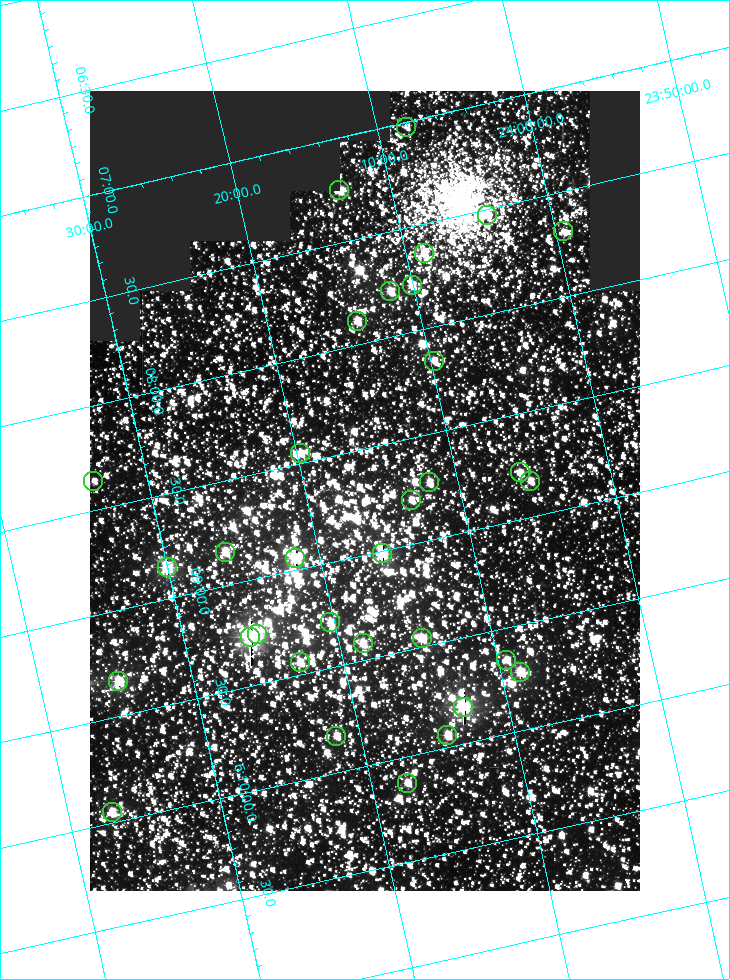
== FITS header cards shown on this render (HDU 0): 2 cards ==
NAXIS1  =                  550
NAXIS2  =                  800

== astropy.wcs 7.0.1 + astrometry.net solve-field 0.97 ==
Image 550 x 800 px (HDU 0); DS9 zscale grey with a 90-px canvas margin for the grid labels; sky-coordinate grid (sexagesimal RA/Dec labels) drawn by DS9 from the SOLVED WCS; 33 Tycho-2 reference stars matched to detected sources circled (green)
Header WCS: RA---TAN/DEC--TAN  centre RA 06:08:42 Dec +24:16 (92.17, +24.27 deg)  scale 3.98 arcsec/px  FOV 36.4' x 53.0'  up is -103 deg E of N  parity normal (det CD < 0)
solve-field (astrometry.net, Tycho-2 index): VERIFIED the header's WCS against the Tycho-2 star catalogue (verified at 3 index scales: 18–32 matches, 0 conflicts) and refined it, rather than solving blind
Solved WCS: RA---TAN-SIP/DEC--TAN-SIP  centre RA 06:08:42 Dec +24:16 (92.17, +24.27 deg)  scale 3.98 arcsec/px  FOV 36.5' x 53.0'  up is -103 deg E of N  parity normal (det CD < 0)
The solver's refit moves the header's centre by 0.21 arcsec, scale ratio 1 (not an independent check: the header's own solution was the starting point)
Tycho-2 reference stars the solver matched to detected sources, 33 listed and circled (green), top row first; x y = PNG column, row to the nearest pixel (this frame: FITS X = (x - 90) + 1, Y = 800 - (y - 91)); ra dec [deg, ICRS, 3 dp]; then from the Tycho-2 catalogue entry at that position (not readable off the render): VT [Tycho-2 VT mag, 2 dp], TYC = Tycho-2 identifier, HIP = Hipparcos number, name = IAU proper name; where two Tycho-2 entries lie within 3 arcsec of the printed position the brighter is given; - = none
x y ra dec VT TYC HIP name
406 127 91.756 +24.135 11.55 1864-383-1 - -
339 190 91.813 +24.222 9.50 1864-951-1 - -
487 215 91.882 +24.069 10.67 1864-1197-1 - -
563 231 91.922 +23.991 11.04 1864-773-1 - -
424 253 91.910 +24.147 9.81 1864-677-1 - -
412 285 91.945 +24.168 9.83 1864-545-1 - -
390 291 91.946 +24.193 9.49 1864-879-1 - -
357 321 91.972 +24.235 9.87 1864-607-1 - -
434 361 92.040 +24.163 9.97 1864-387-1 - -
300 453 92.113 +24.329 10.09 1877-692-1 - -
520 472 92.195 +24.097 9.91 1877-1306-1 - -
93 481 92.090 +24.558 11.22 1868-1493-1 - -
530 481 92.208 +24.088 10.02 1877-898-1 - -
429 482 92.182 +24.197 9.90 1877-42-1 - -
411 500 92.198 +24.221 10.14 1877-234-1 - -
225 552 92.210 +24.434 9.33 1881-345-1 - -
382 553 92.254 +24.266 8.73 1877-224-1 - -
295 558 92.236 +24.360 8.19 1877-300-1 29148 -
167 567 92.212 +24.501 8.67 1881-93-1 - -
330 622 92.321 +24.338 9.42 1877-884-1 - -
257 634 92.315 +24.419 9.14 1881-15-1 - -
250 637 92.316 +24.428 7.55 1881-1595-1 - -
422 638 92.364 +24.244 8.80 1877-1589-1 - -
363 643 92.355 +24.308 9.21 1877-702-1 - -
506 660 92.412 +24.157 10.23 1877-766-1 - -
300 662 92.360 +24.380 9.69 1881-496-1 - -
520 672 92.431 +24.145 8.75 1877-16-1 - -
118 681 92.334 +24.580 8.60 1881-81-1 - -
463 707 92.456 +24.215 7.57 1877-1484-1 - -
447 735 92.485 +24.239 9.49 1877-1276-1 - -
336 736 92.457 +24.359 9.75 1877-1432-1 - -
407 783 92.531 +24.294 10.40 1877-334-1 - -
112 812 92.487 +24.619 9.38 1881-1542-1 - -